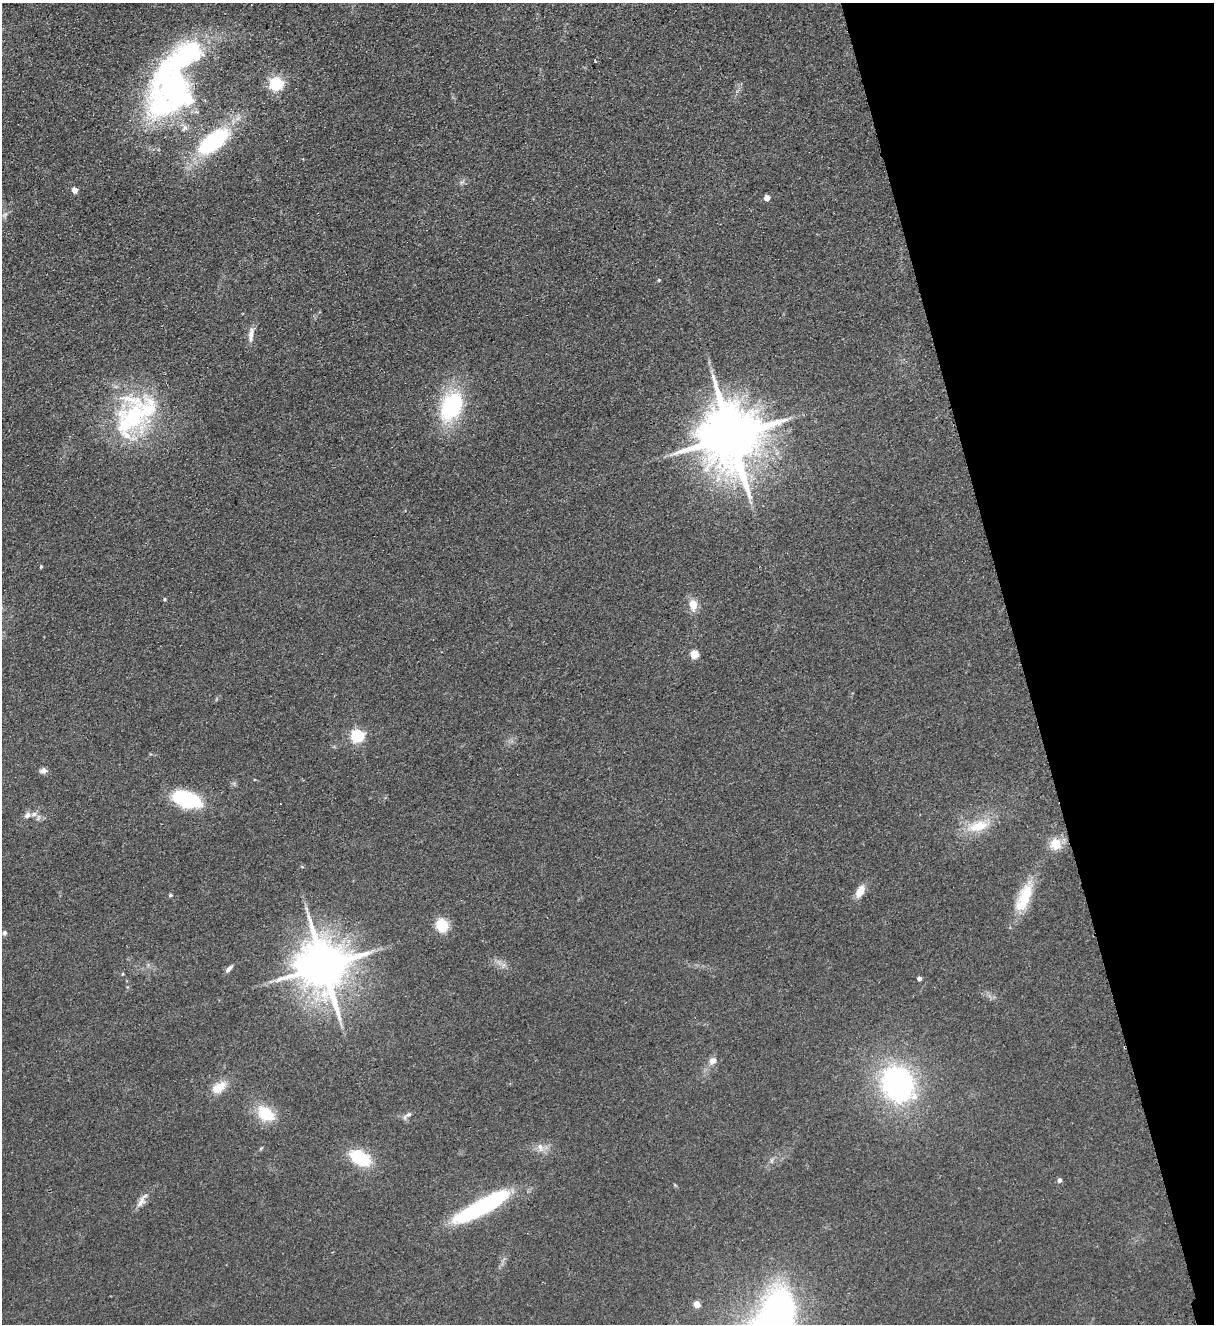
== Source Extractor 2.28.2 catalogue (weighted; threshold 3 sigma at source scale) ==
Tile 12 of 4 x 4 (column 4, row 3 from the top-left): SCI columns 3932-5143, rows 1379-2700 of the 5314 x 5400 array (HDU 1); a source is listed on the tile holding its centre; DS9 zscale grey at full resolution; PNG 1216 x 1326 px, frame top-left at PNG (2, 3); no overlay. Shown black and unused: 16% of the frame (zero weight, under 2 of 3 exposures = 3% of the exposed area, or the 3 px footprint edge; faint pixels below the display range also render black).
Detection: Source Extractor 2.28.2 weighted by HDU 2 'WHT'; one run over the whole footprint, this tile lists its part. Background 0.0777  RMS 0.01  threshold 0.0467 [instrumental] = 3 sigma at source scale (4.5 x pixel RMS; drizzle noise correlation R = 1.50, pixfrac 1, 0.05/0.05 arcsec/px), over >= 5 px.
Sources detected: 48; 1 inside a brighter object's white glare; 1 cosmic-ray / hot-pixel residue — not listed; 4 inside a brighter listed object's ellipse — not listed separately; the other 42 listed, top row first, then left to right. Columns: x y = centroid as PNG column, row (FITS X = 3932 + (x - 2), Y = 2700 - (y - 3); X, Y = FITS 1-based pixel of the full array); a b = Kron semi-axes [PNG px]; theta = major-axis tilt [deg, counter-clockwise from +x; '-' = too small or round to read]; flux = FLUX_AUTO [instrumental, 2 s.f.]
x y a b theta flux
595 60 3 2 - 1.1
275 84 6 6 - 200
174 88 64 45 -55 240
214 141 32 15 37 120
74 190 5 4 - 11
767 198 5 4 - 9.3
5 214 8 3 19 1.8
251 335 23 7 81 7.5
451 406 30 19 65 99
132 418 68 40 59 130
731 436 18 15 -78 8100
41 567 4 3 - 1.4
165 599 4 4 - 1.3
693 605 16 11 -86 11
694 654 5 5 - 36
357 736 6 6 - 160
43 771 9 6 8 4.5
186 799 26 13 -18 93
27 815 9 6 36 4.3
978 826 31 14 14 28
1055 844 15 15 - 16
860 891 13 8 62 13
170 895 5 4 - 1.3
1024 898 38 14 67 38
442 925 11 9 -66 32
4 933 6 6 - 2.1
323 966 15 13 -68 5200
229 969 9 5 47 4.5
123 974 5 3 - 0.98
919 979 4 4 - 4
712 1061 11 8 17 5.9
898 1084 32 26 -59 230
219 1087 22 13 33 16
265 1114 19 14 -35 35
409 1114 11 6 28 3.5
540 1147 11 8 -71 6.4
360 1158 19 12 -29 55
1059 1180 5 4 - 3.8
141 1202 19 8 59 7.4
484 1206 49 10 29 200
697 1304 5 4 - 17
778 1314 41 29 81 320
Isophote crosses this tile's border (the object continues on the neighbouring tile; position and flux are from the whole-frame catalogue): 1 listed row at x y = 778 1314